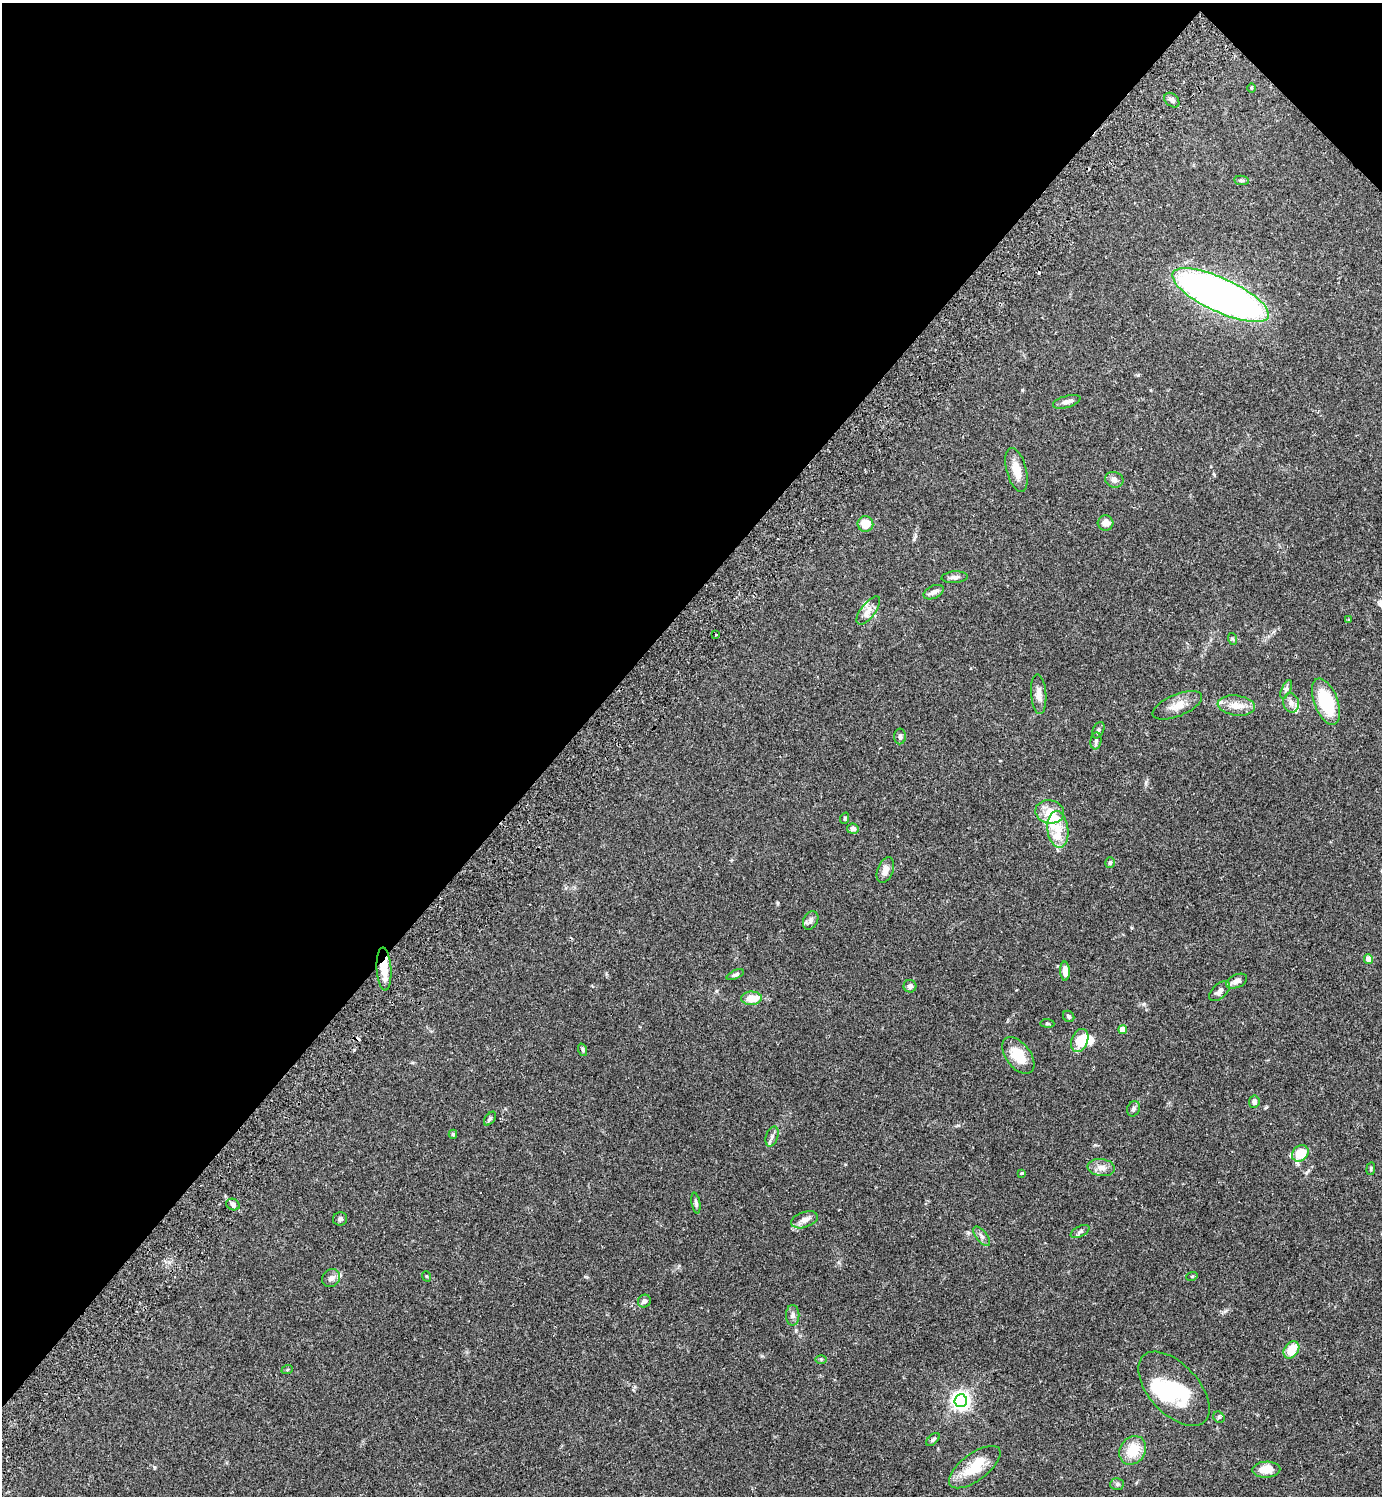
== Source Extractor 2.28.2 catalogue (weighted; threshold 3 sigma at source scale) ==
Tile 2 of 4 x 4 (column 2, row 1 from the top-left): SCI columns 1725-3104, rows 4525-6018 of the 6070 x 6063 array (HDU 1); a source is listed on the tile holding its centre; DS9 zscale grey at full resolution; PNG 1384 x 1498 px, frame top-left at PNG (2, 3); each listed source drawn as its Kron ellipse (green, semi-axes under 4 px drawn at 4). Shown black and unused: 42% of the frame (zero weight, under 2 of 3 exposures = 3% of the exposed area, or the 3 px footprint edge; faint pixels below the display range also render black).
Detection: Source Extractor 2.28.2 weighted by HDU 2 'WHT'; one run over the whole footprint, this tile lists its part. Background 0.0961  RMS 0.0058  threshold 0.026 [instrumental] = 3 sigma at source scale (4.5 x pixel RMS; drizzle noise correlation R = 1.50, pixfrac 1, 0.05/0.05 arcsec/px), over >= 5 px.
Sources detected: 89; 3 inside a brighter object's white glare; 3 cosmic-ray / hot-pixel residue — neither listed nor drawn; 7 inside a brighter listed object's ellipse — not listed separately; the other 76 listed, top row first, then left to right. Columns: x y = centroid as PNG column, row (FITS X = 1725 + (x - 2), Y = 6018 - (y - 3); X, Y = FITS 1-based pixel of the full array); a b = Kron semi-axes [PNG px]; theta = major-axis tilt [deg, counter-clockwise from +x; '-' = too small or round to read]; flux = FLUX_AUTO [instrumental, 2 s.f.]
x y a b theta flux
1251 88 4 3 - 0.49
1172 100 8 6 -43 1.9
1241 180 7 4 -6 1
1220 295 52 17 -25 370
1067 402 14 6 16 2.6
1016 470 22 10 -75 8.1
1114 480 9 7 -19 2.4
1106 523 8 7 - 3.9
865 524 8 8 - 9
954 577 13 6 4 2.3
934 592 11 6 25 2.7
868 610 17 7 53 4.1
1349 620 4 3 - 0.66
716 634 3 2 - 0.49
1233 639 6 4 -70 0.63
1286 689 10 4 66 1.4
1039 694 20 7 -86 4.1
1326 702 24 11 -69 29
1291 703 10 8 -79 2.6
1177 705 26 11 22 7.1
1236 705 19 10 -7 7.1
1098 730 9 5 64 1.4
900 736 8 6 88 1.2
1096 741 8 5 82 1.5
1050 812 14 11 -10 7.7
845 818 6 3 71 0.54
853 829 5 5 - 2.3
1058 829 18 10 -84 8.7
1110 863 5 4 - 1.1
885 870 13 8 68 3.7
811 920 10 7 61 2.1
1369 959 5 4 - 6.7
384 969 21 7 -87 10
1065 971 9 4 -88 4.2
735 975 9 4 23 1.2
1237 981 11 6 24 2.8
910 986 6 6 - 1.9
1219 991 12 7 42 2.4
751 998 10 6 2 8.6
1069 1016 6 5 - 1.1
1047 1023 7 4 -5 0.9
1123 1030 4 4 - 7.3
1080 1040 12 8 68 11
583 1050 6 4 -72 0.73
1018 1056 21 12 -52 13
1254 1102 6 5 - 1.9
1133 1109 8 6 66 1.3
490 1119 8 4 52 1
453 1134 4 4 - 0.68
772 1137 10 6 71 2.1
1300 1153 9 7 40 14
1101 1168 14 8 -7 3.8
1371 1169 6 3 81 0.62
1022 1173 3 3 - 1.3
696 1203 10 4 -80 1.5
233 1204 7 5 -27 1.8
340 1219 7 6 - 1.5
804 1220 14 7 19 3.3
1080 1231 10 5 27 1.5
982 1236 11 5 -52 2
426 1276 5 3 - 0.47
1192 1276 6 3 18 0.52
331 1278 10 8 45 2.4
644 1301 7 6 - 1.9
793 1315 10 6 -90 1.9
1291 1350 9 6 52 11
821 1359 6 4 0 0.7
287 1370 6 3 19 0.59
1174 1389 45 25 -47 33
961 1401 6 6 - 260
1219 1417 6 5 - 0.84
933 1439 8 4 43 1.1
1133 1450 15 12 55 13
975 1467 30 13 37 16
1266 1470 14 8 2 7.6
1117 1484 7 6 - 1.2
Overlapping masked pixels (flux is a lower limit): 1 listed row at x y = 384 969
Unlisted compact peaks at least as high as the median listed source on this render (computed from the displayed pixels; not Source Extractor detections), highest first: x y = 154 1467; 1022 390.